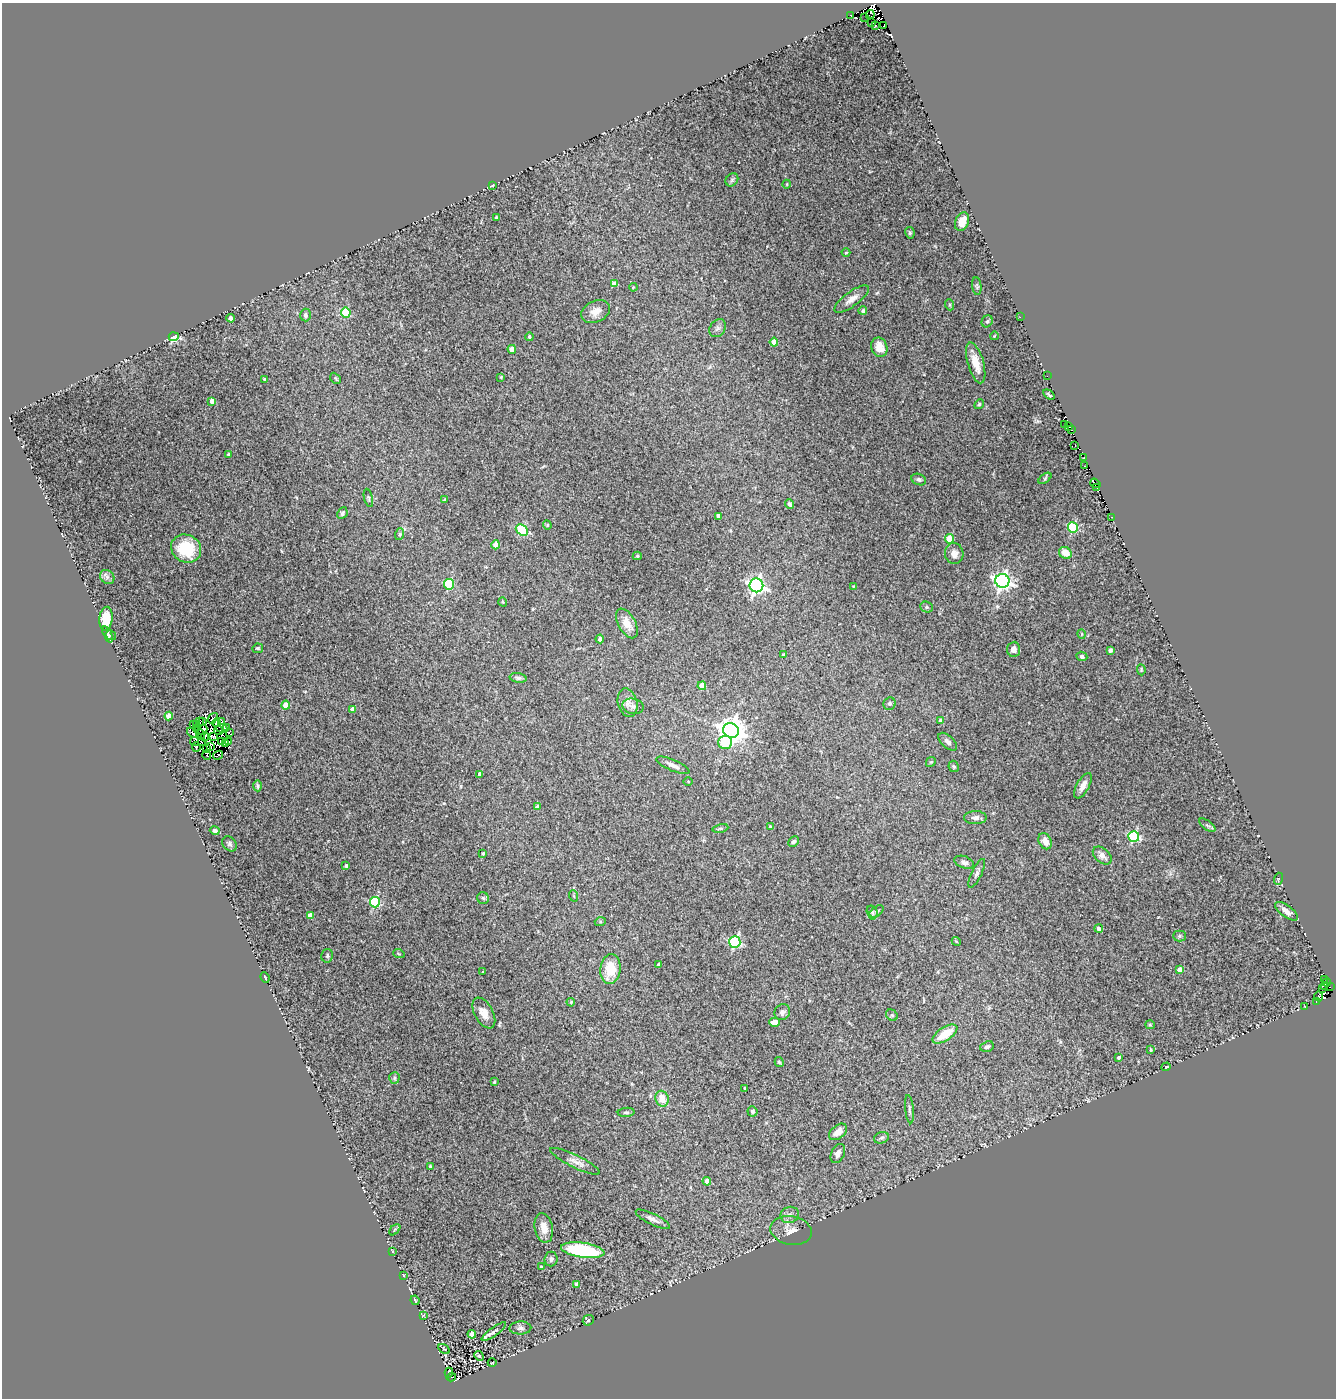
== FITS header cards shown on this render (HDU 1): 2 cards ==
NAXIS1  =                 1334
NAXIS2  =                 1396

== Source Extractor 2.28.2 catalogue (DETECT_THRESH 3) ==
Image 1334 x 1396 px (HDU 1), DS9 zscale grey, 1 PNG px = 1 image px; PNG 1338 x 1400 px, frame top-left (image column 1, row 1396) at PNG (2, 3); each listed source drawn as its Kron ellipse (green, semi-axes under 4 px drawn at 4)
Background 0.211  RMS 0.022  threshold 0.0674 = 3 sigma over >= 5 px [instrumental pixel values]
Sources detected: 242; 20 with non-positive FLUX_AUTO (blend fragments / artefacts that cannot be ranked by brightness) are neither listed nor drawn; the other 222 listed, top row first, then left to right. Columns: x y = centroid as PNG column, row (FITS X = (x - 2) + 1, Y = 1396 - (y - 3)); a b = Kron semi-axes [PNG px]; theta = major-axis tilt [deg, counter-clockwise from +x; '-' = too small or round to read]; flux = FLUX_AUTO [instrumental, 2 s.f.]
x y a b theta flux
850 15 3 2 - 1.2
870 15 4 2 - 21
865 17 2 2 - 8.5
872 22 2 2 - 4.6
875 25 3 2 - 11
884 26 2 2 - 18
732 180 7 5 46 3.2
787 184 4 3 - 1.2
492 185 3 2 - 1.9
496 218 3 3 - 2.7
962 222 9 6 66 16
910 233 6 4 -79 2.5
846 253 4 3 - 1.2
614 284 4 4 - 13
977 286 9 4 -82 2.6
633 287 4 3 - 1.2
852 299 21 7 36 12
950 305 5 3 - 1.5
863 311 4 4 - 3.4
596 312 15 10 27 13
346 313 5 4 - 80
305 315 6 5 - 3.8
1020 317 2 2 - 88
231 318 4 3 - 3.1
987 321 6 5 - 3.1
718 328 9 7 52 5.1
994 336 4 2 - 1.1
174 337 5 4 - 82
529 337 4 4 - 3.3
774 342 4 4 - 22
879 347 10 8 -69 18
512 349 4 4 - 20
976 363 21 8 -74 21
1047 376 2 2 - 0.91
501 377 4 4 - 1.6
335 378 6 4 -47 2.1
265 379 3 2 - 1.7
1049 395 6 2 -36 2.1
212 401 4 4 - 12
979 404 5 4 - 2.2
1065 424 3 2 - 11
1068 427 3 2 - 48
1072 430 3 2 - 8.1
1075 445 2 2 - 1.6
228 454 3 2 - 1.4
1084 458 3 2 - 5.6
1085 466 3 3 - 3.3
1045 478 7 4 38 2
919 479 7 5 -21 3.3
1095 483 5 3 - 69
1097 487 3 2 - 13
368 498 9 4 -77 2.8
445 500 3 3 - 2.6
789 504 5 4 - 4
342 513 6 4 62 3.3
719 516 4 3 - 6.9
1112 517 3 2 - 3.5
547 525 4 4 - 1.8
1073 527 5 5 - 97
522 530 6 5 - 120
400 534 6 4 72 2.2
949 539 4 4 - 50
496 545 4 4 - 25
186 549 15 13 -30 66
1065 553 7 5 -32 17
954 554 10 9 - 10
637 556 4 4 - 2
107 577 8 6 -46 5.2
1002 581 7 7 - 590
449 584 5 5 - 82
756 585 7 7 - 530
853 586 3 2 - 0.97
503 602 5 3 - 1.3
927 607 6 5 - 2.7
106 619 12 6 84 31
627 623 16 8 -61 19
108 634 8 3 -67 2.3
1082 634 5 3 - 1.1
111 635 5 4 - 2.5
600 639 4 4 - 6.6
258 648 5 5 - 2.2
1014 649 7 6 - 8.3
1110 650 4 3 - 3.5
784 654 3 3 - 2.3
1082 656 5 4 - 4.3
1141 670 5 4 - 1.7
518 678 8 4 -10 3.7
702 686 4 4 - 30
628 703 14 9 -76 11
890 704 6 6 - 3.9
286 705 4 4 - 23
633 706 11 7 -12 7
353 709 4 4 - 16
169 716 4 4 - 19
213 718 6 3 52 11
199 721 2 2 - 1.8
203 721 4 2 - 1.1
222 721 2 2 - 1.4
941 721 4 4 - 15
216 723 4 3 - 0.2
194 725 3 2 - 3
197 725 3 2 - 1.9
227 727 3 2 - 6.8
222 728 6 4 -10 2.3
197 729 3 2 - 1.1
203 730 5 3 - 2
219 730 4 3 - 4.3
731 731 8 7 - 1800
229 732 3 2 - 12
193 733 6 3 -36 5.2
200 734 5 2 - 1.7
205 737 4 2 - 0.97
213 737 4 2 - 3.6
222 741 4 2 - 0.22
195 742 4 3 - 3.5
201 742 3 2 - 0.59
229 742 3 2 - 2
725 742 7 6 - 51
948 742 11 6 -42 6.5
225 744 3 2 - 2.4
211 746 3 2 - 1.2
196 747 5 4 - 4.4
206 748 3 2 - 1.6
207 755 5 3 - 1.4
218 755 5 2 - 2.1
931 762 5 4 - 2
673 765 18 5 -23 8.5
954 766 6 5 - 2.4
479 774 4 3 - 5.7
688 781 5 3 - 1.4
257 786 5 3 - 2.5
1083 786 14 6 61 11
537 807 4 4 - 3.5
975 818 11 6 0 6.1
1207 825 9 4 -35 3.3
770 826 4 4 - 2.6
720 828 8 4 10 2.7
215 831 5 4 - 4.1
1134 836 5 5 - 170
1045 841 8 6 -64 13
794 842 6 4 45 3.2
230 844 8 6 -53 3.8
483 853 3 3 - 2.8
1102 856 11 7 -41 7.8
964 862 10 6 -21 5.1
346 866 3 3 - 3.6
977 873 16 5 64 5
1278 879 6 4 72 1.7
574 896 6 3 -70 1.6
483 898 6 5 - 2.7
375 902 5 5 - 130
877 911 8 4 37 3
1286 911 13 6 -37 9.1
872 912 7 5 -74 3.1
310 915 4 4 - 7.7
600 922 5 3 - 2
1099 928 4 4 - 3.9
1180 936 6 5 - 2.8
956 941 4 3 - 1.4
735 942 6 5 - 180
399 954 6 3 -19 1.5
327 956 7 6 - 2.9
658 964 3 3 - 2.4
610 969 15 10 83 41
1180 969 4 4 - 14
483 972 3 3 - 1.6
265 977 5 2 - 2
1325 979 2 2 - 0.05
1326 982 4 2 - 2.4
1325 986 3 2 - 7.4
1330 987 2 2 - 6.9
1322 989 3 2 - 6.9
1319 996 5 3 - 21
1316 1001 3 3 - 3.4
571 1002 4 3 - 1.4
1305 1007 3 2 - 2
782 1012 8 7 - 5.3
484 1013 17 9 -61 15
892 1015 6 5 - 3.1
775 1022 5 4 - 11
1150 1025 4 4 - 1.7
945 1034 14 6 33 33
987 1047 7 5 22 3.8
1151 1050 3 3 - 1.7
1119 1057 3 3 - 3.3
779 1062 5 3 - 2
1166 1067 5 3 - 1.4
394 1078 5 5 - 2.4
494 1082 4 3 - 1.5
745 1088 3 3 - 2.4
662 1099 8 6 -72 20
909 1109 14 3 -84 3.5
752 1111 5 5 - 3.7
626 1112 8 4 3 2.9
838 1132 10 6 39 13
881 1138 7 5 17 3.2
838 1154 10 6 66 6.9
575 1161 27 6 -26 11
430 1166 3 3 - 2.2
707 1181 4 4 - 18
790 1215 9 8 - 7.7
653 1219 19 5 -26 8.3
544 1228 15 9 -79 16
395 1230 6 4 44 2
791 1230 21 14 -10 18
583 1250 22 7 -8 150
392 1251 3 2 - 0.86
551 1259 7 6 - 4.2
541 1266 3 2 - 1.4
403 1275 4 2 - 1.1
577 1284 4 3 - 7.2
415 1300 5 2 - 1.7
424 1315 3 2 - 0.87
588 1320 6 5 - 2.2
520 1328 11 6 1 4.8
494 1332 14 4 35 4.9
472 1334 4 4 - 15
444 1349 6 2 -31 1.2
479 1356 5 4 - 2.6
492 1363 4 2 - 0.95
449 1372 5 3 - 4.2
451 1377 4 2 - 3.1
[20 non-positive-flux detections neither listed nor drawn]